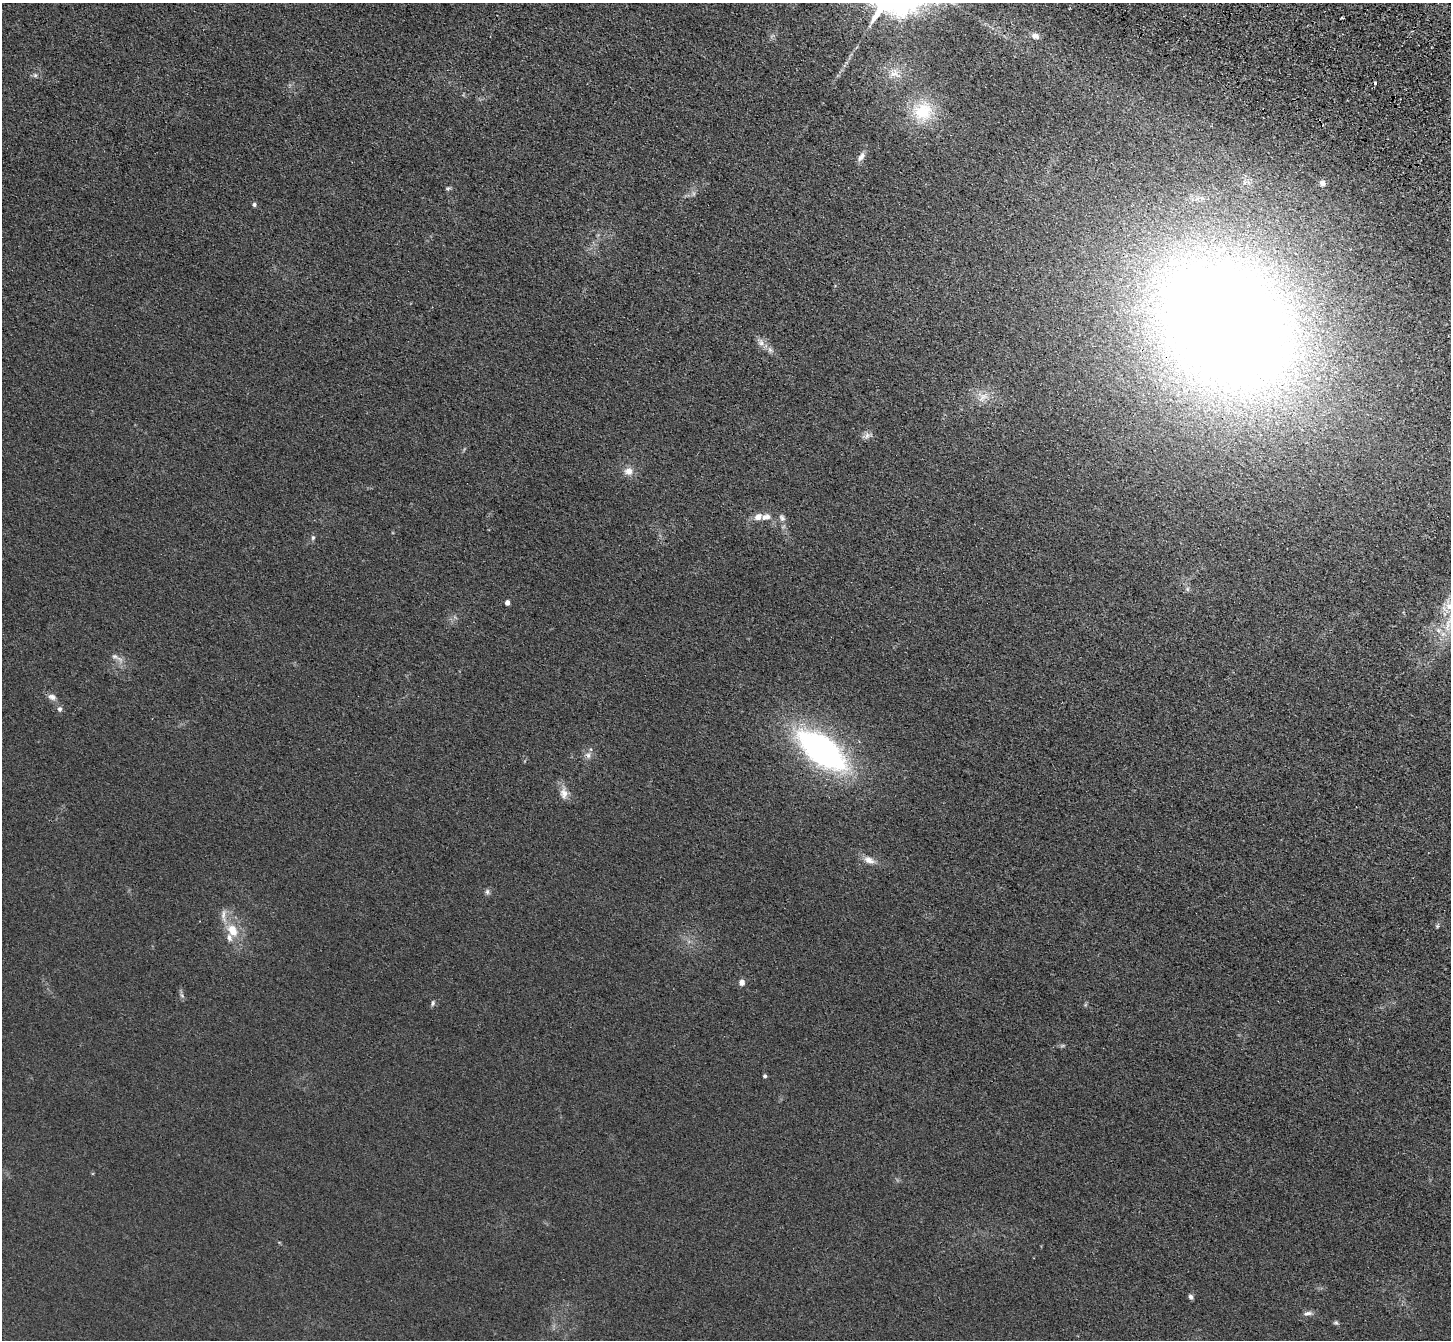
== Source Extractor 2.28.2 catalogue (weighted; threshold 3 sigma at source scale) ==
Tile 10 of 4 x 4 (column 2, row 3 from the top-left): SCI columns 1523-2971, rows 1731-3068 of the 5943 x 6001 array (HDU 1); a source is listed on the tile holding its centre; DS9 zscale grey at full resolution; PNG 1453 x 1342 px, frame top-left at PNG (2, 3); no overlay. Shown black and unused: <1% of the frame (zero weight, under 3 of 4 exposures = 6% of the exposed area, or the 3 px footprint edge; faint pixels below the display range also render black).
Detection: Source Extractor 2.28.2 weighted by HDU 2 'WHT'; one run over the whole footprint, this tile lists its part. Background 0.0196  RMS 0.0052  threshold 0.0234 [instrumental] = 3 sigma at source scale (4.5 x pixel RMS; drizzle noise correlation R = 1.50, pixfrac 1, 0.05/0.05 arcsec/px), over >= 5 px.
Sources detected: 43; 1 cosmic-ray / hot-pixel residue — not listed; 2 inside a brighter listed object's ellipse — not listed separately; the other 40 listed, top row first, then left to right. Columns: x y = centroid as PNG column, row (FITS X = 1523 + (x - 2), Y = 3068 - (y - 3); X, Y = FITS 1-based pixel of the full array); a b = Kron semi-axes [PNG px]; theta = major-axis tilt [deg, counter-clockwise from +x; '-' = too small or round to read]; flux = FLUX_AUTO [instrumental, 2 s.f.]
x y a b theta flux
1035 36 11 7 -22 2.3
35 75 6 5 - 1
923 111 28 25 52 22
861 157 13 6 58 2.6
1322 183 7 6 - 2.8
448 189 7 3 19 0.8
254 204 4 4 - 1.4
1227 325 106 82 -46 1200
761 343 8 8 - 2.4
770 350 7 4 -19 1.3
983 397 18 8 45 4.7
867 436 10 6 63 2
628 471 11 10 - 3.9
758 517 11 9 39 3.5
782 518 10 7 -46 1.8
313 538 7 5 89 0.94
1187 589 7 4 -90 0.93
507 603 4 4 - 3
1450 606 14 11 1 7.2
1448 625 15 5 73 4.2
1438 630 8 6 -44 2.1
115 656 8 6 -1 1.6
52 697 11 7 -28 2.5
60 709 6 6 - 1.5
821 750 46 22 -37 160
588 755 9 6 -75 1.9
564 793 16 10 -83 4.4
869 860 14 8 -25 3.9
487 892 7 5 -70 1.2
223 915 18 5 -88 3.2
1437 926 5 5 - 0.75
232 930 16 11 -57 9.3
742 983 6 5 - 3
182 996 6 4 -20 0.75
433 1003 7 5 72 1.1
1062 1046 6 4 19 0.75
765 1076 4 4 - 1.1
1191 1297 6 5 - 1.3
1308 1313 11 5 7 1.9
1336 1322 6 5 - 0.87
Overlapping masked pixels (flux is a lower limit): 1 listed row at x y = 1227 325
Isophote crosses this tile's border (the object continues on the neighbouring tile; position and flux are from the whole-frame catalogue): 1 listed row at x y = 1450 606